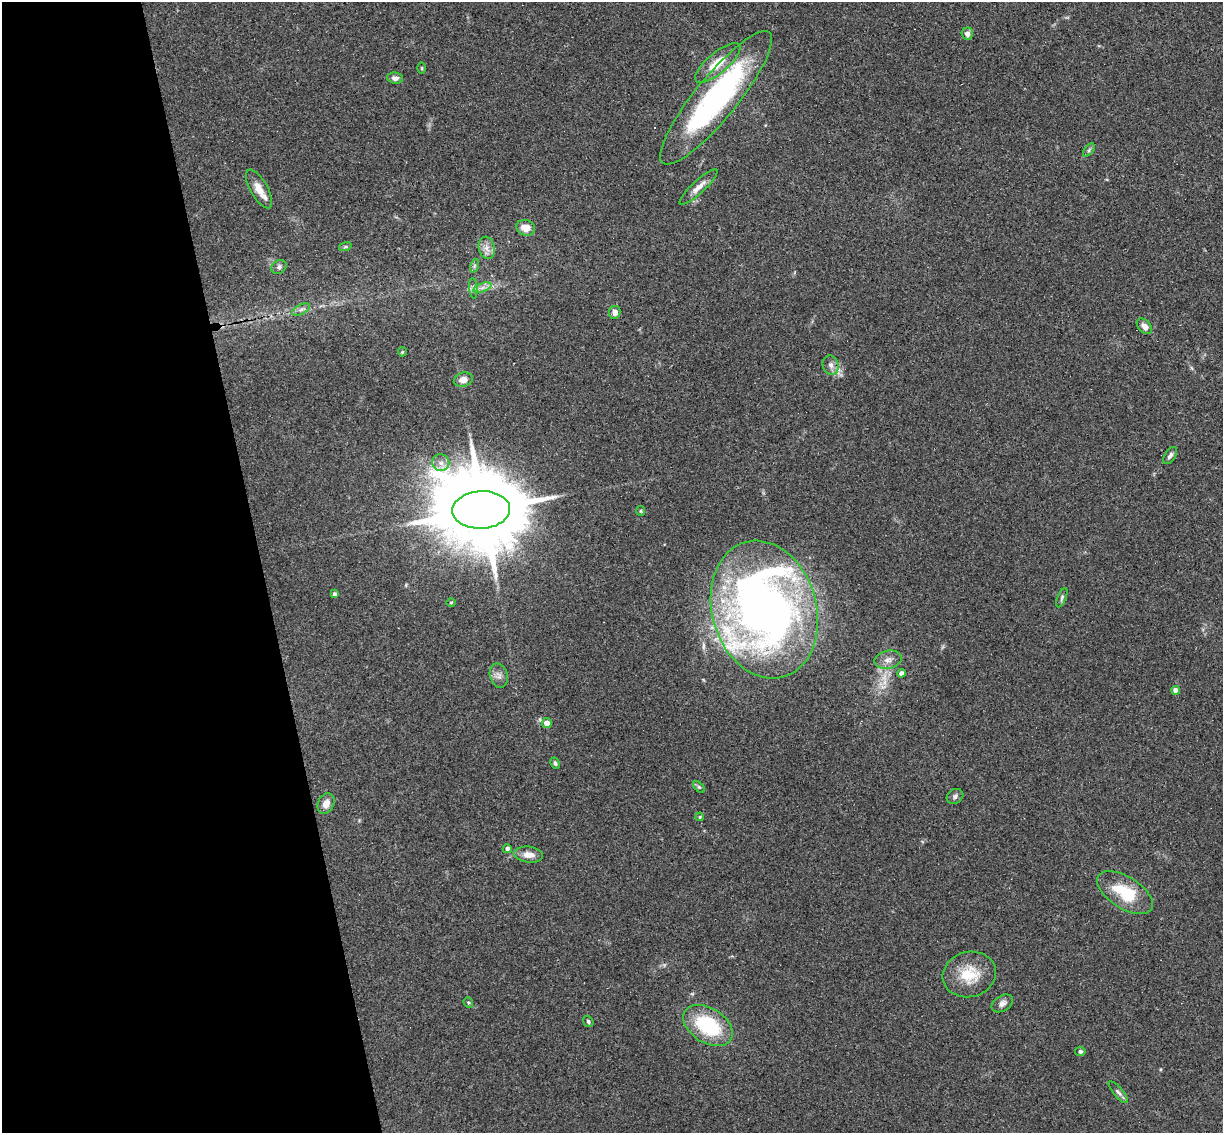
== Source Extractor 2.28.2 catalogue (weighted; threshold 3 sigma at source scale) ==
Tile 5 of 4 x 4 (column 1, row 2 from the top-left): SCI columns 57-1277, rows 2412-3542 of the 4999 x 4935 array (HDU 1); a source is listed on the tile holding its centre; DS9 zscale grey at full resolution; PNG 1225 x 1135 px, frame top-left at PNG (2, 2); each listed source drawn as its Kron ellipse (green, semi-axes under 4 px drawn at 4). Shown black and unused: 21% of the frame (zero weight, under 3 of 4 exposures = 6% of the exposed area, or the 3 px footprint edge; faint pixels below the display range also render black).
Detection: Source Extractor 2.28.2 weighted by HDU 2 'WHT'; one run over the whole footprint, this tile lists its part. Background 0.163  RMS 0.0072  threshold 0.0322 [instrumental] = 3 sigma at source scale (4.5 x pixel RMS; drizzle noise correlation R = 1.50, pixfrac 1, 0.05/0.05 arcsec/px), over >= 5 px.
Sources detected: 52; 1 inside a brighter object's white glare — neither listed nor drawn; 2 inside a brighter listed object's ellipse — not listed separately; the other 49 listed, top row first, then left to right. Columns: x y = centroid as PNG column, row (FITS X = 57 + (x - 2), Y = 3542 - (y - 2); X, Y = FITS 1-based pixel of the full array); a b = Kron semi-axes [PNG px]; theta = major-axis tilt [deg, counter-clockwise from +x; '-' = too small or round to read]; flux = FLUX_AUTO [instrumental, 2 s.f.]
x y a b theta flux
967 34 6 5 - 2.7
718 63 28 10 40 15
422 68 6 4 90 0.83
395 78 8 5 -6 2.8
716 98 84 21 51 150
1089 150 7 4 54 1.4
699 187 25 6 42 6.2
259 189 21 8 -60 8.4
526 228 9 7 -19 7.6
345 247 6 4 18 1.2
487 248 11 8 -77 4.5
474 266 7 4 71 1.3
279 267 8 6 38 2.1
473 288 10 4 -86 1.7
482 288 9 4 19 2.8
301 309 9 5 27 2.4
615 312 6 5 - 4.1
1144 326 9 6 -45 4.4
402 352 4 4 - 0.82
831 365 10 8 -72 3.4
463 380 9 7 17 5.1
1170 456 10 5 57 2.2
441 463 8 8 - 4.1
481 510 29 18 3 13000
641 511 5 4 - 0.83
335 594 4 4 - 2.1
1062 598 10 4 67 1.6
451 602 5 3 - 0.7
764 610 70 52 -74 560
888 660 14 9 12 5
901 673 4 4 - 3.9
499 676 12 8 -74 4
1176 690 4 4 - 5.9
547 723 5 5 - 6.9
555 763 6 4 -62 1.5
699 787 7 4 -44 1.2
955 796 9 7 30 1.9
326 804 11 8 64 6.3
700 817 4 3 - 0.76
507 849 4 4 - 2.3
528 855 14 8 -6 6.5
1125 893 31 16 -32 31
969 974 27 22 15 22
468 1003 5 4 - 1.1
1002 1003 12 7 32 3.3
588 1021 6 5 - 1.4
708 1025 27 17 -32 51
1080 1051 5 4 - 1.7
1118 1092 13 5 -50 2.4